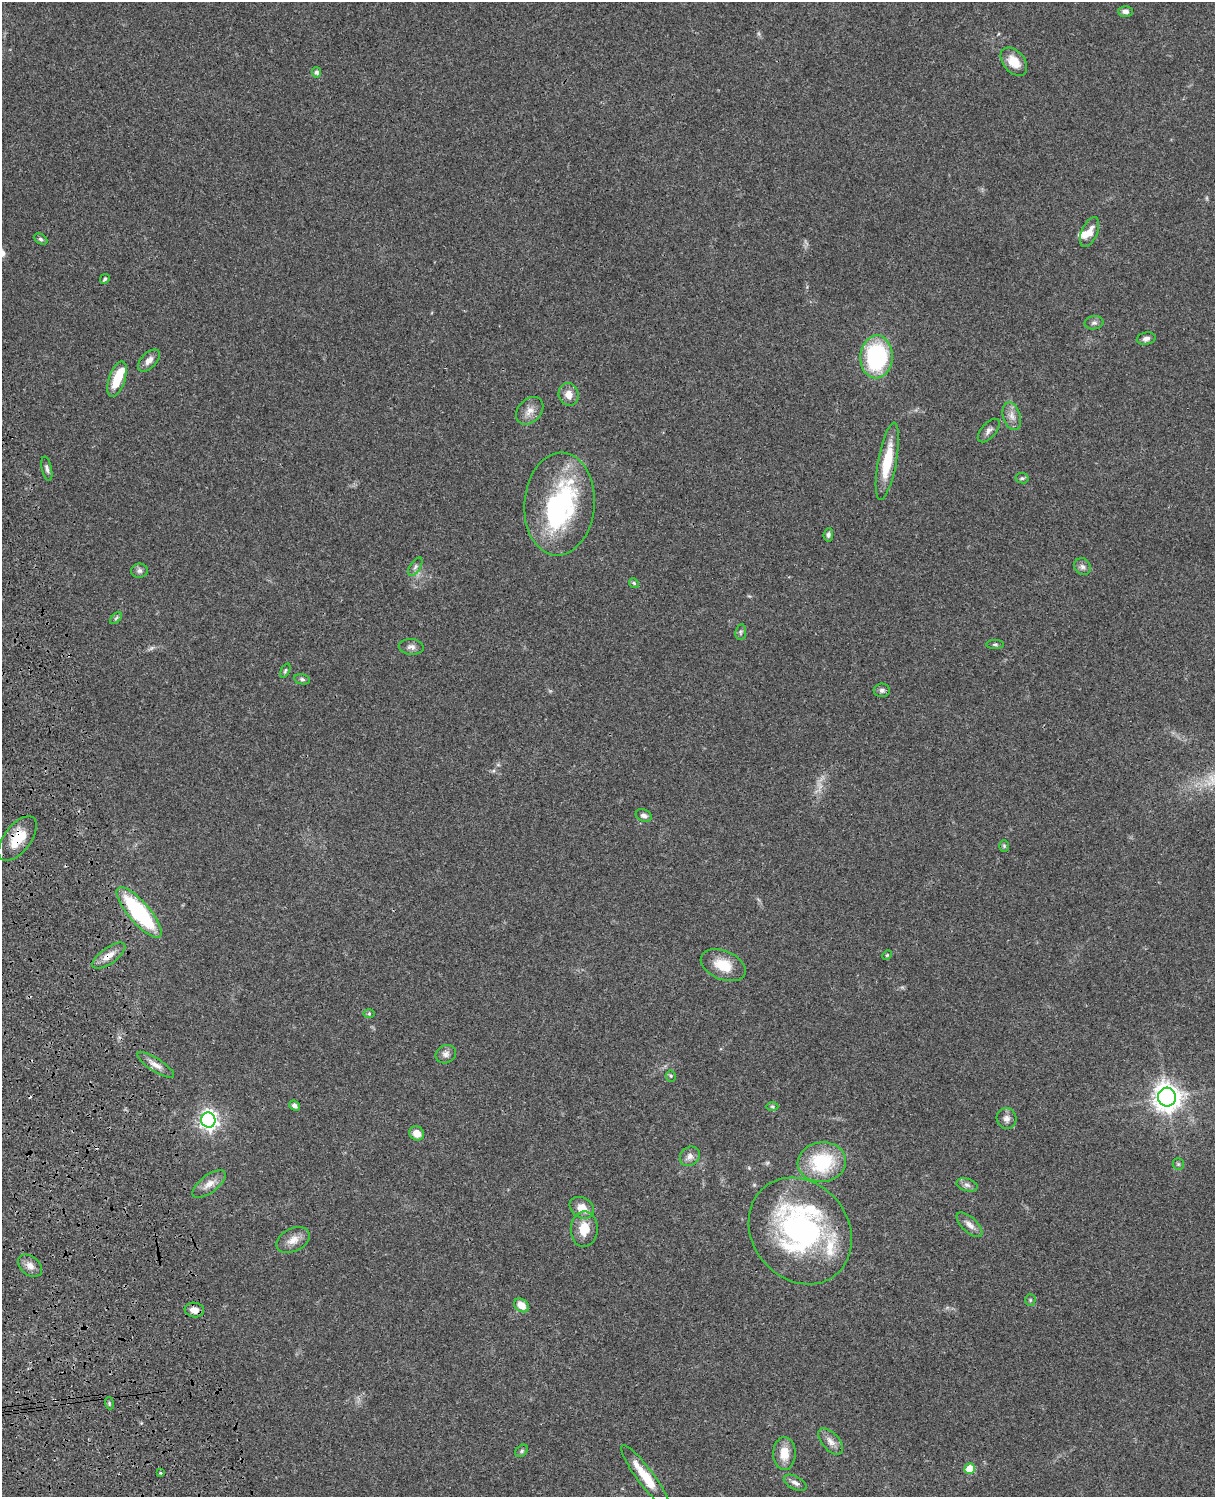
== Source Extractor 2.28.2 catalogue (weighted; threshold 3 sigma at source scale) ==
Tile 7 of 4 x 3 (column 3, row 2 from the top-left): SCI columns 2545-3757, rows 1773-3267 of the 5087 x 4926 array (HDU 1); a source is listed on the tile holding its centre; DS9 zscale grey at full resolution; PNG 1217 x 1499 px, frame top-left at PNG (2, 2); each listed source drawn as its Kron ellipse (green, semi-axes under 4 px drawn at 4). Shown black and unused: <1% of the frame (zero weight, under 3 of 4 exposures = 6% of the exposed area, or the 3 px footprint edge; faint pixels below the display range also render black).
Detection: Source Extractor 2.28.2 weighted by HDU 2 'WHT'; one run over the whole footprint, this tile lists its part. Background 0.0773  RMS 0.0058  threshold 0.0261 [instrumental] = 3 sigma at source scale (4.5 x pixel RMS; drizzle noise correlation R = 1.50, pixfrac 1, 0.05/0.05 arcsec/px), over >= 5 px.
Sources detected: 79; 1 too faint to see at this stretch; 2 inside a brighter object's white glare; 1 cosmic-ray / hot-pixel residue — neither listed nor drawn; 5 inside a brighter listed object's ellipse — not listed separately; the other 70 listed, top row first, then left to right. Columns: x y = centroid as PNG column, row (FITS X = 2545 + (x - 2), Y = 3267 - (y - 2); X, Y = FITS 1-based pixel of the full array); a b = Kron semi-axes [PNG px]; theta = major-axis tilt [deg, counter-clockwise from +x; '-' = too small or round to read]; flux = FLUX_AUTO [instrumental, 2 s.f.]
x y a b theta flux
1125 11 7 5 0 2.3
1014 62 16 10 -48 9.5
317 72 5 4 - 1.6
1089 232 16 7 66 5.3
41 239 7 5 -27 1.1
105 279 5 4 - 0.97
1094 323 9 6 9 1.9
1146 338 9 6 9 2.2
876 357 21 16 87 67
149 360 13 7 46 3.8
117 379 19 8 71 13
569 394 11 10 - 5.1
530 411 15 11 46 5.2
1012 416 14 8 -72 4.2
989 431 14 7 48 2.4
887 461 39 9 79 20
47 469 12 5 -78 1.9
1022 478 6 5 - 0.99
559 504 51 35 86 70
828 535 7 4 83 1.6
415 567 10 5 57 1.7
1082 567 9 8 - 2.1
139 571 8 7 - 1.8
634 583 5 4 - 0.76
116 618 7 4 45 1
741 632 8 5 83 1.1
995 644 9 3 0 0.88
411 647 12 8 -5 2.6
285 671 8 4 63 0.89
302 679 8 5 -11 1.2
882 690 8 7 - 1.7
644 815 8 6 -21 2.2
18 839 26 13 52 15
1004 846 6 5 - 0.94
139 912 32 10 -49 61
887 955 5 3 - 0.59
109 956 19 8 35 6.1
723 965 23 14 -23 13
369 1014 6 4 1 0.79
446 1054 10 9 - 2.6
156 1065 21 6 -32 4.3
671 1076 5 5 - 0.89
1167 1097 9 9 - 620
294 1106 6 4 -40 1.7
772 1106 6 4 -1 0.85
1006 1118 10 10 - 3
208 1120 7 7 - 260
417 1133 8 6 -32 5.9
690 1156 11 9 43 3.2
822 1162 24 20 6 37
1178 1164 6 5 - 0.98
209 1184 20 9 36 5.3
967 1185 11 6 -16 2.2
582 1208 13 10 -32 6.4
970 1225 16 7 -43 3.8
584 1229 18 13 89 10
800 1231 56 48 -51 130
293 1240 18 11 26 5.8
30 1266 13 9 -39 4
1030 1300 5 5 - 0.89
521 1305 8 6 -38 7.4
194 1310 9 7 -8 4.5
109 1403 6 4 -73 0.75
830 1441 16 8 -49 4.3
522 1451 7 5 42 1.1
784 1453 16 11 89 9.5
970 1469 5 5 - 16
160 1473 4 3 - 0.6
645 1476 38 8 -53 15
795 1483 12 6 -27 2.6
Overlapping masked pixels (flux is a lower limit): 4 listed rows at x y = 18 839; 139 912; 109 956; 194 1310